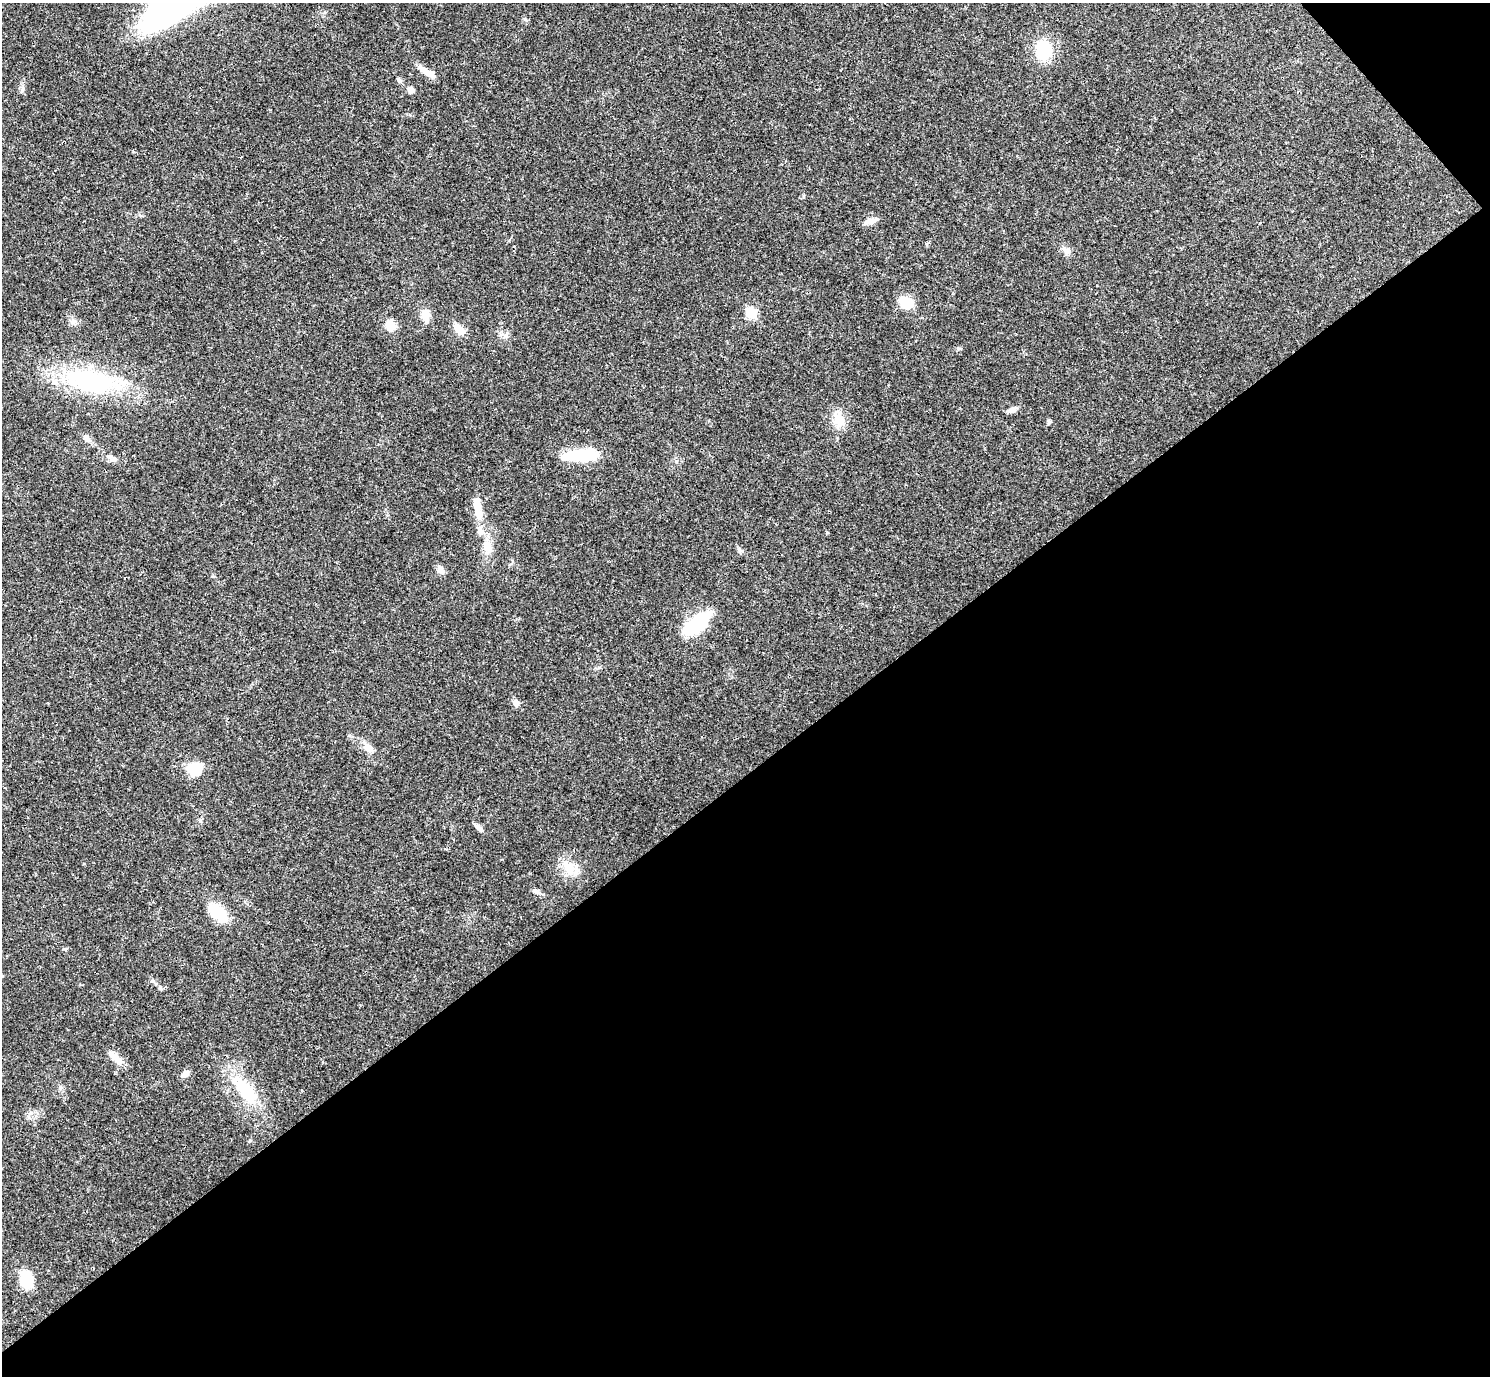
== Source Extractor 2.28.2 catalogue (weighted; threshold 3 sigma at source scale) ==
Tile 12 of 4 x 4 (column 4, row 3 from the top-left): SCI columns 4463-5950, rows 1531-2904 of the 5953 x 5950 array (HDU 1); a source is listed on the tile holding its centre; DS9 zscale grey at full resolution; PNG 1492 x 1378 px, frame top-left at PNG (2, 3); no overlay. Shown black and unused: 45% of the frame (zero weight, under 3 of 4 exposures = <1% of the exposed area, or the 3 px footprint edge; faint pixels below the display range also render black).
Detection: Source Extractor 2.28.2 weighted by HDU 2 'WHT'; one run over the whole footprint, this tile lists its part. Background 0.0361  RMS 0.0026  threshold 0.0118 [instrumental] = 3 sigma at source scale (4.5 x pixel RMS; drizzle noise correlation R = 1.50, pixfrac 1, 0.05/0.05 arcsec/px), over >= 5 px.
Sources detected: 41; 1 inside a brighter object's white glare — not listed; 4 inside a brighter listed object's ellipse — not listed separately; the other 36 listed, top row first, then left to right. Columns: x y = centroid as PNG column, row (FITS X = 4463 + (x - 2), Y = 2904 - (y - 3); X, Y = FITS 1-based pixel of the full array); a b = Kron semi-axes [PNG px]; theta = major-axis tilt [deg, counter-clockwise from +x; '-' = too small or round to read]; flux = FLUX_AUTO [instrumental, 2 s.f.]
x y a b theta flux
1043 50 18 15 -84 11
426 72 23 7 -36 2.6
399 80 9 5 -50 0.64
411 90 6 5 - 1.5
871 221 15 6 20 2
1066 250 13 6 -34 1.2
906 302 14 11 -31 5.8
752 313 6 5 - 14
425 315 16 9 -78 3
390 326 14 12 -48 2.9
459 329 15 9 -51 2.8
959 349 6 4 0 0.38
91 381 58 24 -13 35
1012 410 13 6 20 1.2
838 419 20 13 -77 4.1
1049 422 6 5 - 0.45
86 438 10 7 -36 1.2
579 456 38 13 1 12
109 457 7 4 -1 0.58
478 515 21 10 -81 3.4
487 546 17 11 -70 3.1
440 570 11 9 -80 1.2
696 624 37 16 39 14
516 703 10 7 -64 1.1
368 748 15 9 -36 2
195 769 18 12 45 6.3
200 820 5 5 - 0.4
478 827 12 5 -44 1
569 868 21 14 -58 4.8
536 891 11 6 -20 0.96
218 912 19 11 -42 10
160 988 6 5 - 0.43
116 1058 19 9 -46 2.6
185 1074 11 7 27 1.2
246 1091 44 18 -47 12
26 1279 14 10 -82 9.1
Unlisted compact peaks at least as high as the median listed source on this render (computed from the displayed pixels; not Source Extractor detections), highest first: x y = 525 19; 31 1113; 803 197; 739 549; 65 949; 22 90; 213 576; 676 461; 60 1087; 84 864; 387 515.